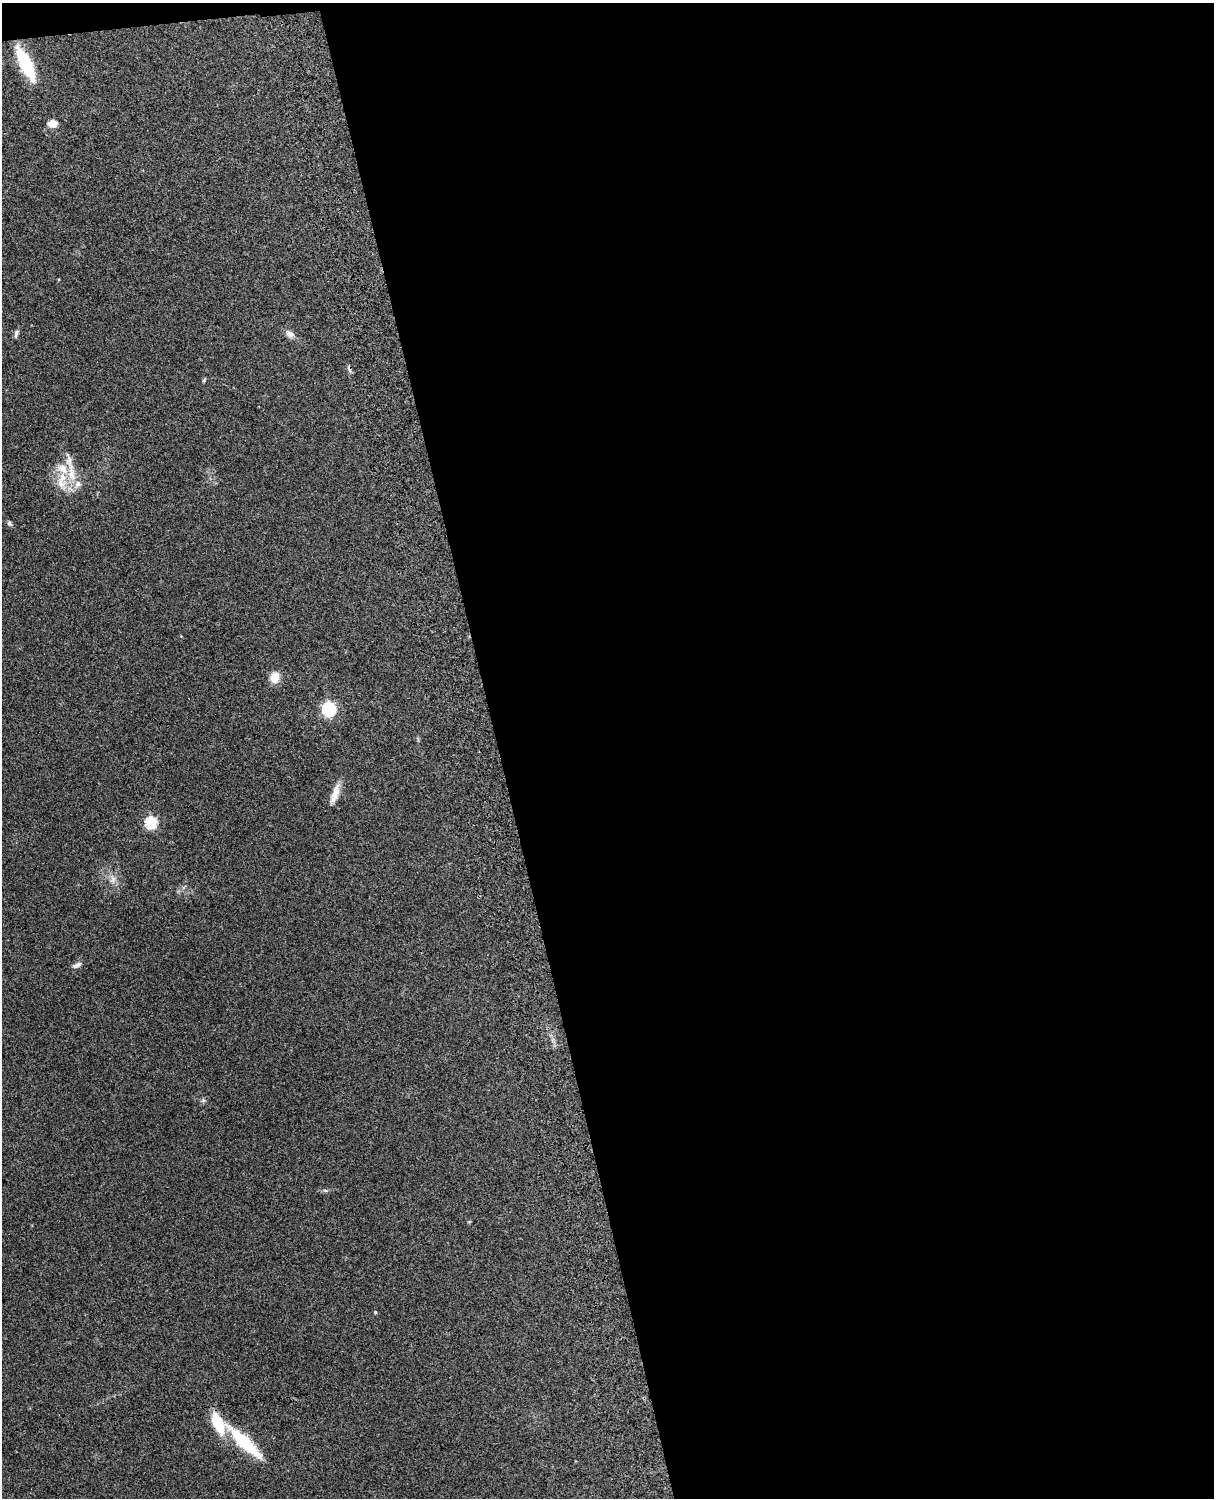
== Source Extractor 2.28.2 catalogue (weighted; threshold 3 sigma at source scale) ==
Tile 4 of 4 x 3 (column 4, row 1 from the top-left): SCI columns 3756-4967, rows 3155-4650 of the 5088 x 4927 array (HDU 1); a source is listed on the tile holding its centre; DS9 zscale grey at full resolution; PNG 1216 x 1500 px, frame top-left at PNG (2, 3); no overlay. Shown black and unused: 59% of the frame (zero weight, under 3 of 4 exposures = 6% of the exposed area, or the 3 px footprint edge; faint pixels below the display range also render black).
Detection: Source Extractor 2.28.2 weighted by HDU 2 'WHT'; one run over the whole footprint, this tile lists its part. Background 0.265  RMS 0.0089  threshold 0.0403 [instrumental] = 3 sigma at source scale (4.5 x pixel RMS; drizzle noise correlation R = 1.50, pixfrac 1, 0.05/0.05 arcsec/px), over >= 5 px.
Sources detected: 24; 4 inside a brighter listed object's ellipse — not listed separately; the other 20 listed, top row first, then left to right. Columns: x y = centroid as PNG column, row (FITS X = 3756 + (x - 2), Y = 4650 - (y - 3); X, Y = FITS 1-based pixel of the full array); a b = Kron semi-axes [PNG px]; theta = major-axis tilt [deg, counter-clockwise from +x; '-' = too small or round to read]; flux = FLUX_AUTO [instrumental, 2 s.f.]
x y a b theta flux
25 63 36 12 -64 43
52 124 11 8 2 7.9
16 333 11 5 72 2.3
290 334 12 8 -28 4.7
349 369 9 5 -81 2.2
204 380 6 4 46 0.99
72 474 27 11 -79 18
60 483 21 13 -57 15
9 523 7 5 -71 1.8
274 677 11 9 80 11
329 709 6 6 - 150
335 794 26 8 73 9.7
151 822 6 6 - 77
113 880 13 8 85 5.4
77 965 13 5 25 3.2
203 1100 6 5 - 1.7
325 1190 6 3 -19 1.3
469 1222 5 3 - 0.73
375 1312 4 3 - 0.9
245 1443 42 10 -44 56
Overlapping masked pixels (flux is a lower limit): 1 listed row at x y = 349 369